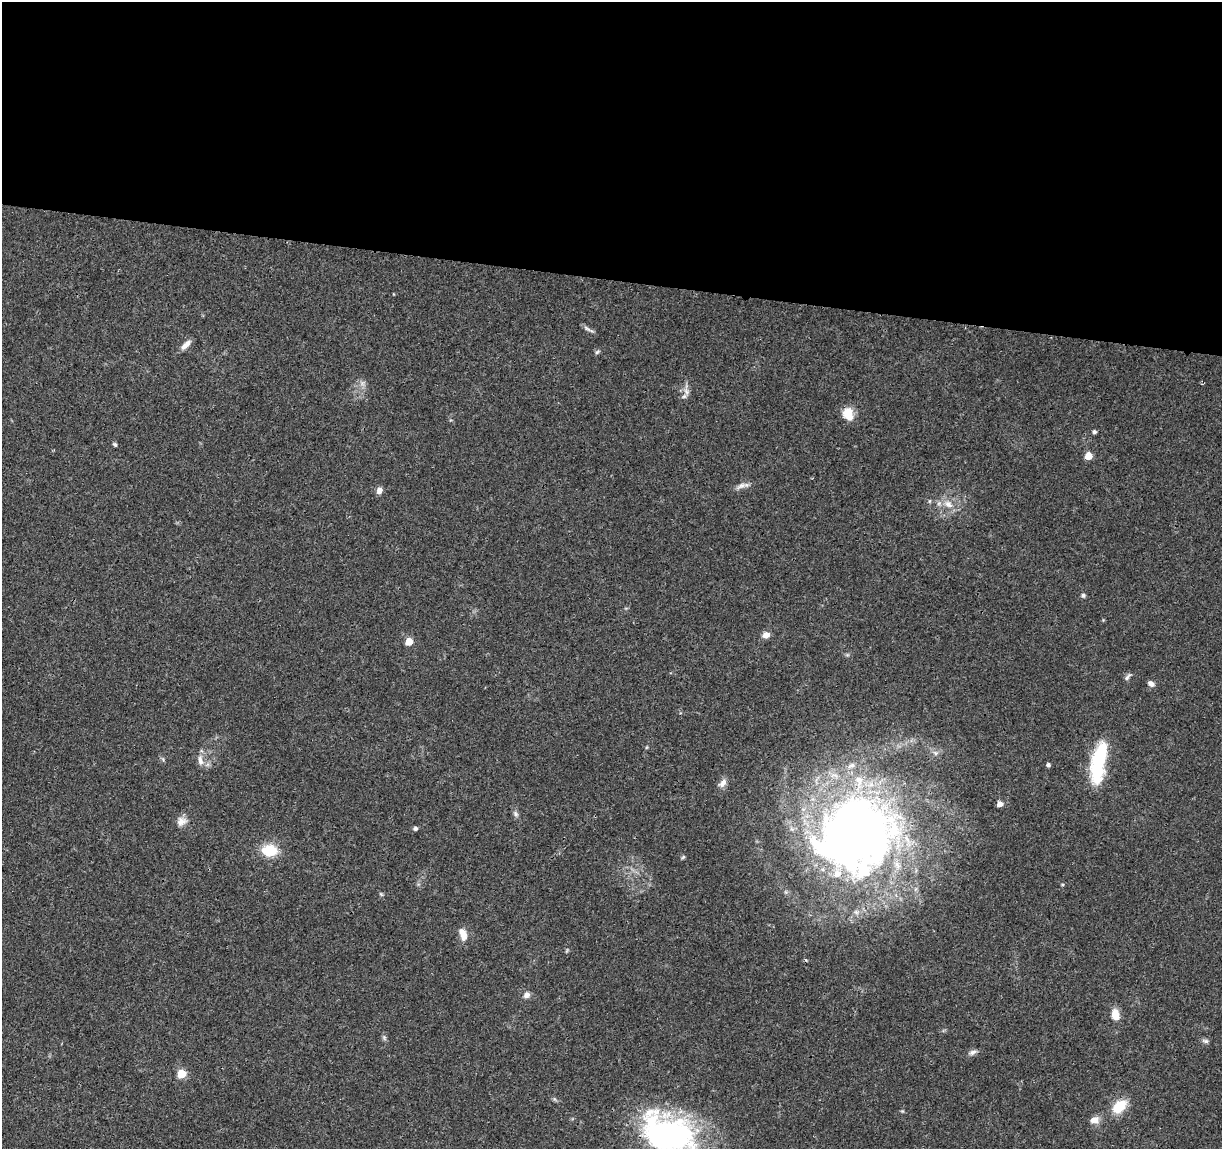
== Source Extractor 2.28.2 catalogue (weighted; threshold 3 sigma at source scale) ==
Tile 3 of 4 x 4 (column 3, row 1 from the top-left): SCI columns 2447-3666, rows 3671-4817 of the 4906 x 5106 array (HDU 1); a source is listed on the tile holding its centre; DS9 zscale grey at full resolution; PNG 1224 x 1151 px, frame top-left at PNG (2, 2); no overlay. Shown black and unused: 24% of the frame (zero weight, under 3 of 4 exposures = <1% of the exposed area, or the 3 px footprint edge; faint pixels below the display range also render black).
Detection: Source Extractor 2.28.2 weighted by HDU 2 'WHT'; one run over the whole footprint, this tile lists its part. Background 0.0368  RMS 0.0035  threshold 0.0156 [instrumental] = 3 sigma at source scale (4.5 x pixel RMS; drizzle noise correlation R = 1.50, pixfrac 1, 0.0396/0.0396 arcsec/px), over >= 5 px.
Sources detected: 51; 1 too faint to see at this stretch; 4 inside a brighter object's white glare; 1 cosmic-ray / hot-pixel residue — not listed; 2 inside a brighter listed object's ellipse — not listed separately; the other 43 listed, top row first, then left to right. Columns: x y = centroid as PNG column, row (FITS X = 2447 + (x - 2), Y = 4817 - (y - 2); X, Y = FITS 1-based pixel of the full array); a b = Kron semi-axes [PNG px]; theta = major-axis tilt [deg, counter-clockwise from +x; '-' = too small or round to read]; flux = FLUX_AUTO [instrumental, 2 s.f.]
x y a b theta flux
587 328 13 5 -32 1.1
186 345 15 6 44 2.4
597 352 6 5 - 0.62
686 391 10 8 -66 1.7
848 414 15 11 -70 5.4
1094 432 4 4 - 0.76
115 444 5 4 - 0.59
1088 456 5 5 - 8.3
741 485 17 6 28 1.9
379 490 7 6 - 2.1
929 501 6 4 89 0.45
948 504 15 9 -28 3.8
1083 595 6 5 - 0.73
766 635 7 6 - 2.8
409 641 5 5 - 8.3
1128 677 12 4 49 0.98
1151 684 8 6 -30 1.6
935 753 8 6 -2 1.3
163 759 7 4 -71 0.54
200 760 16 8 -79 2.4
1098 761 45 15 77 24
1048 765 4 4 - 0.99
722 783 12 8 45 2
1000 804 5 4 - 2.8
515 814 10 6 -60 1
181 821 14 11 31 2.6
415 828 5 4 - 0.91
857 831 87 75 36 320
269 850 16 11 -7 10
683 857 6 4 44 0.5
1062 884 5 4 - 0.39
381 894 7 4 -45 0.48
463 934 15 8 -73 3.5
526 995 8 7 - 1.6
1115 1014 12 8 -77 4.5
384 1038 7 5 -60 0.68
1205 1041 10 5 -12 0.88
973 1052 11 6 27 1.3
181 1074 5 5 - 15
554 1099 6 4 -70 0.52
1119 1106 17 11 44 9
1094 1120 12 9 2 2.7
669 1135 57 37 -15 100
Isophote crosses this tile's border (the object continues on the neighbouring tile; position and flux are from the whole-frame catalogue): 1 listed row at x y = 669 1135